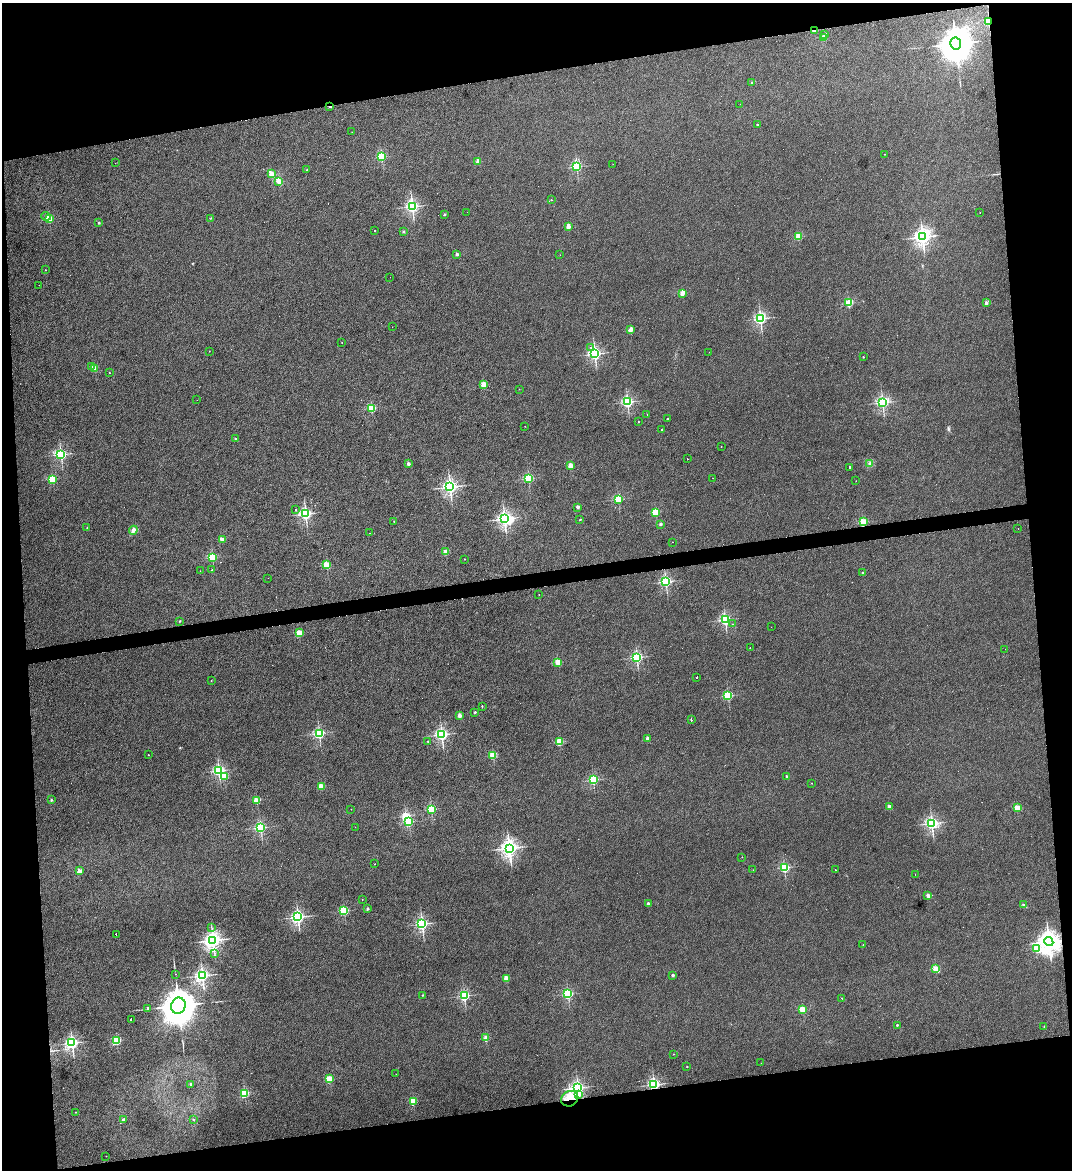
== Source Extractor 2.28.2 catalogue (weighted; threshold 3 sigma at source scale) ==
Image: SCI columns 240-4517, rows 1-4671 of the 4649 x 4671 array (HDU 1 of 3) = the unmasked area's bounding box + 8 px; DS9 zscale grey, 4 x 4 block average (1 PNG px = mean of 4 x 4 image px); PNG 1074 x 1172 px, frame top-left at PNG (2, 3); each listed source drawn as its Kron ellipse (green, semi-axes under 4 px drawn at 4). Shown black and unused: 19% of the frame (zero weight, under 4 of 8 exposures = <1% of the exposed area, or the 3 px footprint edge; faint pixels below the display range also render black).
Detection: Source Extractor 2.28.2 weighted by HDU 2 'WHT'. Background 0.00302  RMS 0.004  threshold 0.0164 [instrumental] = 3 sigma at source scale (4.09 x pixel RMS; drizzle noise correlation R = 1.36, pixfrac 0.8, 0.05/0.05 arcsec/px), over >= 5 px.
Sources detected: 219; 2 too faint to see at this stretch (4 x 4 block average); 4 inside a brighter object's white glare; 13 cosmic-ray / hot-pixel residue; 1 long thin detection or spike segment (spike, bleed or trail) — neither listed nor drawn; the other 199 listed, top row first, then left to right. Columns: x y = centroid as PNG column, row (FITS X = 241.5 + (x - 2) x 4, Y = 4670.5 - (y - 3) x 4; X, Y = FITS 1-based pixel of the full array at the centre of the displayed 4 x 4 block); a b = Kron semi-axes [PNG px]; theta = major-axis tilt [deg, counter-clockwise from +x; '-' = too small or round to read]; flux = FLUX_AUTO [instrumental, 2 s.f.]
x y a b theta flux
988 22 2 2 - 64
814 31 3 2 - 4.6
825 34 3 2 - 2.4
823 37 2 2 - 58
956 44 6 5 - 3900
752 82 2 2 - 4.5
740 104 2 2 - 0.26
330 106 3 2 - 3.1
757 125 2 2 - 4.8
352 132 2 2 - 0.52
884 154 2 2 - 1.3
381 157 2 2 - 200
478 162 2 2 - 31
115 163 2 2 - 0.49
613 164 2 2 - 0.27
577 166 2 2 - 280
307 170 2 2 - 5.3
271 174 2 2 - 56
279 181 2 2 - 91
551 200 2 2 - 1.7
412 206 3 2 - 580
467 212 2 2 - 0.28
980 213 2 2 - 0.61
444 214 2 2 - 5.9
46 216 5 4 - 6.5
211 218 2 2 - 1.1
49 219 2 2 - 140
99 223 2 2 - 7.7
568 227 2 2 - 44
375 231 2 2 - 0.95
403 231 3 2 - 1.2
798 236 2 2 - 98
922 237 3 3 - 970
457 254 2 2 - 14
560 255 2 2 - 0.28
45 270 2 2 - 1.4
390 277 2 2 - 0.21
39 285 2 2 - 0.35
682 293 2 2 - 56
849 303 2 2 - 150
986 303 2 2 - 22
760 319 2 2 - 520
392 327 2 2 - 0.25
630 330 2 2 - 45
342 342 2 2 - 0.71
591 347 2 2 - 0.87
209 351 2 2 - 0.47
709 352 2 2 - 0.68
595 354 2 2 - 580
863 357 2 2 - 2.2
92 367 4 2 - 2.3
94 368 2 2 - 55
109 373 2 2 - 1.2
484 385 2 2 - 94
519 389 2 2 - 0.52
197 400 2 2 - 0.31
627 402 2 2 - 410
882 402 2 2 - 520
371 408 2 2 - 170
647 414 2 2 - 0.62
667 419 2 2 - 4.5
638 421 2 2 - 6.4
525 426 2 2 - 0.6
661 429 2 2 - 0.77
235 439 2 2 - 5.2
721 446 2 2 - 0.75
61 454 3 2 - 430
687 458 2 2 - 4.6
870 463 2 2 - 1.6
408 464 2 2 - 17
570 466 2 2 - 57
849 467 2 2 - 8.8
528 478 2 2 - 250
713 478 2 2 - 0.45
52 479 2 2 - 170
856 481 2 2 - 0.58
450 487 2 2 - 830
618 499 2 2 - 200
578 507 2 2 - 20
295 509 2 2 - 1.8
655 512 2 2 - 130
305 514 2 2 - 510
504 519 2 2 - 640
580 520 2 2 - 3.7
394 521 2 2 - 1.2
863 522 2 2 - 140
660 524 2 2 - 8
87 528 2 2 - 3.1
1018 529 2 2 - 0.52
133 530 4 3 - 6.8
370 533 2 2 - 0.64
222 539 2 2 - 37
672 542 2 2 - 0.25
446 552 2 2 - 58
212 557 2 2 - 220
464 559 2 2 - 1.6
327 565 2 2 - 120
212 569 2 2 - 16
200 571 2 2 - 0.28
862 573 2 2 - 7.2
268 578 2 2 - 0.35
666 581 2 2 - 440
539 594 2 2 - 0.48
725 620 2 2 - 400
180 621 2 2 - 2.5
732 624 2 2 - 0.78
771 627 2 2 - 0.34
299 633 2 2 - 90
750 648 2 2 - 10
1005 649 2 2 - 0.47
637 657 2 2 - 420
558 662 2 2 - 87
697 677 2 2 - 25
211 681 2 2 - 0.59
728 696 2 2 - 200
482 706 2 2 - 49
475 712 2 2 - 8
460 715 2 2 - 42
691 720 2 2 - 140
319 733 2 2 - 370
442 735 2 2 - 560
648 738 2 2 - 26
428 741 2 2 - 2
559 742 2 2 - 120
148 755 2 2 - 1.1
493 755 2 2 - 120
219 770 2 2 - 430
224 776 2 2 - 97
786 776 2 2 - 5.1
593 780 2 2 - 260
812 783 2 2 - 1.2
321 786 2 2 - 71
51 800 2 2 - 7.3
257 800 2 2 - 100
889 807 2 2 - 43
1017 808 2 2 - 93
351 809 2 2 - 0.59
431 809 2 2 - 210
409 822 2 2 - 200
932 823 2 2 - 600
355 827 2 2 - 0.36
261 828 2 2 - 340
509 848 3 3 - 1200
742 857 2 2 - 1.8
375 864 2 2 - 1.1
784 868 2 2 - 290
753 870 2 2 - 0.33
835 870 2 2 - 1.4
79 871 2 2 - 24
915 875 2 2 - 0.4
928 895 2 2 - 29
362 900 2 2 - 1.2
648 903 2 2 - 14
1023 905 2 2 - 13
367 909 2 2 - 11
344 911 2 2 - 220
298 917 2 2 - 620
422 924 2 2 - 500
212 928 2 2 - 1
116 934 2 2 - 25
213 940 3 3 - 960
1049 942 5 4 - 1800
863 945 2 2 - 0.57
1036 949 2 2 - 110
214 953 2 2 - 1.1
936 969 2 2 - 99
176 974 2 2 - 0.63
673 975 2 2 - 11
202 976 3 2 - 620
506 978 2 2 - 91
568 994 2 2 - 250
423 995 2 2 - 0.69
464 996 2 2 - 340
842 998 2 2 - 1.1
178 1006 8 7 - 5900
148 1008 2 2 - 8.2
802 1010 2 2 - 100
131 1019 2 2 - 17
897 1025 2 2 - 6.4
1044 1026 2 2 - 1.8
486 1038 2 2 - 59
117 1040 2 2 - 170
72 1043 3 2 - 570
673 1054 2 2 - 1.2
761 1063 2 2 - 0.46
687 1067 2 2 - 2.3
396 1074 2 2 - 0.47
329 1079 2 2 - 110
191 1084 2 2 - 18
654 1085 2 2 - 540
578 1088 3 2 - 600
245 1093 2 2 - 190
578 1095 3 2 - 3.8
570 1099 9 7 33 47
413 1101 2 2 - 110
75 1112 2 2 - 1.2
123 1120 2 2 - 20
193 1120 2 2 - 4.2
106 1156 2 2 - 1.3
Overlapping masked pixels (flux is a lower limit): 6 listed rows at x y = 988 22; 814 31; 330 106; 1049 942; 654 1085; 570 1099
Diffuse or blended objects may show on this block-average render without a row.